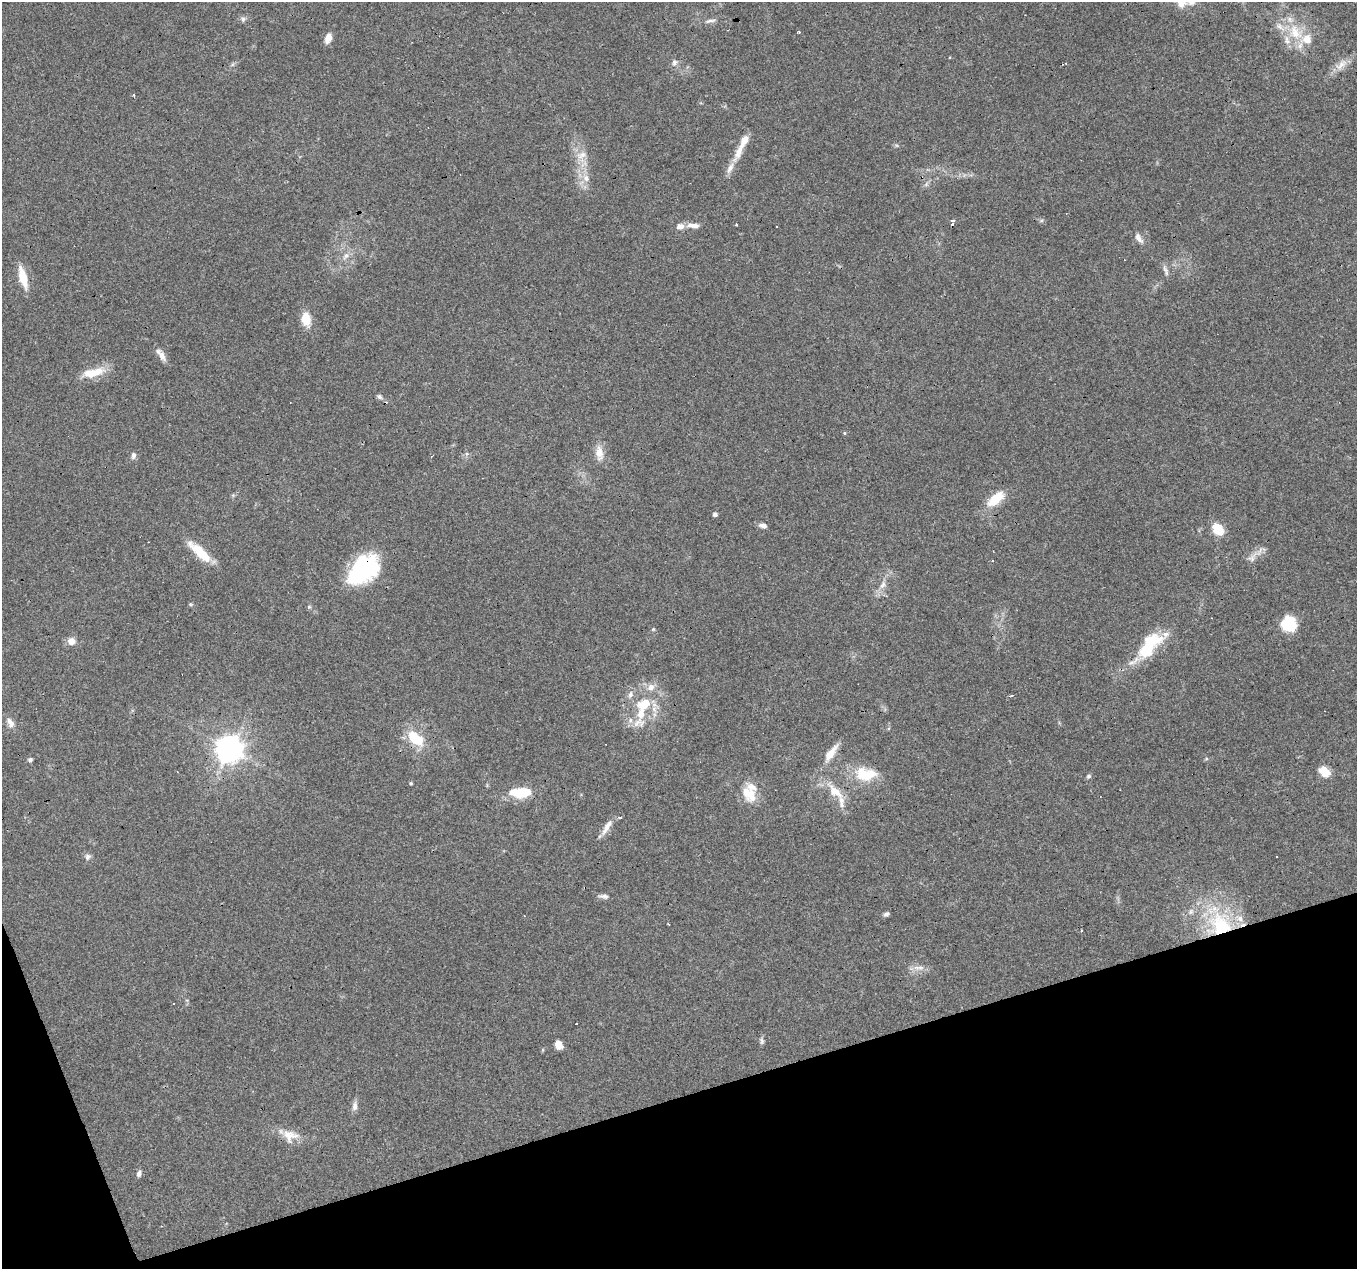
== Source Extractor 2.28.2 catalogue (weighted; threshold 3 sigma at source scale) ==
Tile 14 of 4 x 4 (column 2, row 4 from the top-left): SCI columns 1356-2710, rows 119-1385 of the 5419 x 5248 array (HDU 1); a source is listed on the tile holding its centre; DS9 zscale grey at full resolution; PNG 1359 x 1271 px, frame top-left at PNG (2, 2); no overlay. Shown black and unused: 15% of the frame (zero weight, under 3 of 4 exposures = <1% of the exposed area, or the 3 px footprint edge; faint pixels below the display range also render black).
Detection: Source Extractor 2.28.2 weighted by HDU 2 'WHT'; one run over the whole footprint, this tile lists its part. Background 0.101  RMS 0.0064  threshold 0.0288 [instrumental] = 3 sigma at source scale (4.5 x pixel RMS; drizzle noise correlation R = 1.50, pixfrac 1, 0.0396/0.0396 arcsec/px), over >= 5 px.
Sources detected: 95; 3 inside a brighter object's white glare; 7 cosmic-ray / hot-pixel residue — not listed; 14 inside a brighter listed object's ellipse — not listed separately; the other 71 listed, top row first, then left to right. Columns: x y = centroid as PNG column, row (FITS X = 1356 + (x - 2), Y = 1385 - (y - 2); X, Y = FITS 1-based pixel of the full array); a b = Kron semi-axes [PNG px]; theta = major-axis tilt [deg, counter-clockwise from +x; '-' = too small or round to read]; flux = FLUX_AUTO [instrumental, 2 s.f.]
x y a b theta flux
1181 4 20 14 -51 8.7
243 19 7 6 - 1.6
710 21 15 4 10 2.3
799 32 4 3 - 0.76
1295 32 26 16 -60 20
328 38 11 7 70 5.8
674 62 8 7 - 2.2
1341 65 21 9 41 6.4
133 95 3 3 - 1.3
738 152 28 9 64 9.4
582 155 16 9 15 5.4
586 178 11 8 -61 4.7
926 184 7 4 72 1.3
952 221 4 2 - 4
693 225 17 6 -4 4.2
737 225 3 3 - 2.4
1139 238 16 7 -56 3.4
346 255 8 6 68 2.5
1165 269 13 5 -67 2.4
23 277 22 7 -75 14
306 319 12 8 -80 14
162 356 18 7 -63 4.3
93 373 26 10 11 14
379 397 8 6 -44 1.6
844 433 4 4 - 0.67
599 453 15 11 -80 6.7
133 455 9 6 80 2
996 499 29 13 42 14
715 514 5 5 - 1.5
763 526 10 6 -8 2.6
1218 529 15 10 -52 13
200 552 33 10 -43 17
1252 558 19 8 47 4.9
992 561 3 3 - 0.56
361 570 38 25 36 63
883 585 13 6 59 4
190 604 5 4 - 0.79
1288 624 15 14 - 24
653 629 5 4 - 0.71
72 641 8 8 - 4.6
1146 649 43 18 38 29
630 695 10 7 71 2.8
1011 696 4 3 - 1.2
641 714 41 13 78 20
10 723 15 8 -60 3.9
414 738 24 14 -58 17
229 749 9 8 - 740
831 753 27 9 56 8.5
1206 759 6 4 19 0.77
30 760 6 5 - 1.3
1324 771 14 9 -43 8.6
865 774 30 18 -3 20
1089 776 6 5 - 1.2
411 783 4 4 - 0.72
522 792 24 10 2 21
835 792 29 13 -43 14
750 793 25 16 88 13
607 827 23 7 60 5.6
87 857 9 7 64 2.2
604 896 13 6 -7 2.4
886 914 6 5 - 1.7
524 916 3 2 - 0.44
1221 925 36 27 -52 53
1081 930 3 2 - 1.4
917 968 11 6 -1 3.4
576 1024 2 2 - 0.66
762 1041 10 5 -85 1.5
558 1045 10 7 -72 4.8
355 1106 13 7 83 3
290 1136 21 17 -11 9.1
139 1174 8 5 78 2
Overlapping masked pixels (flux is a lower limit): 3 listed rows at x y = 361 570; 1221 925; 290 1136
Isophote crosses this tile's border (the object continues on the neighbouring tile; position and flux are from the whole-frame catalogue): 1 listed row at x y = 1181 4